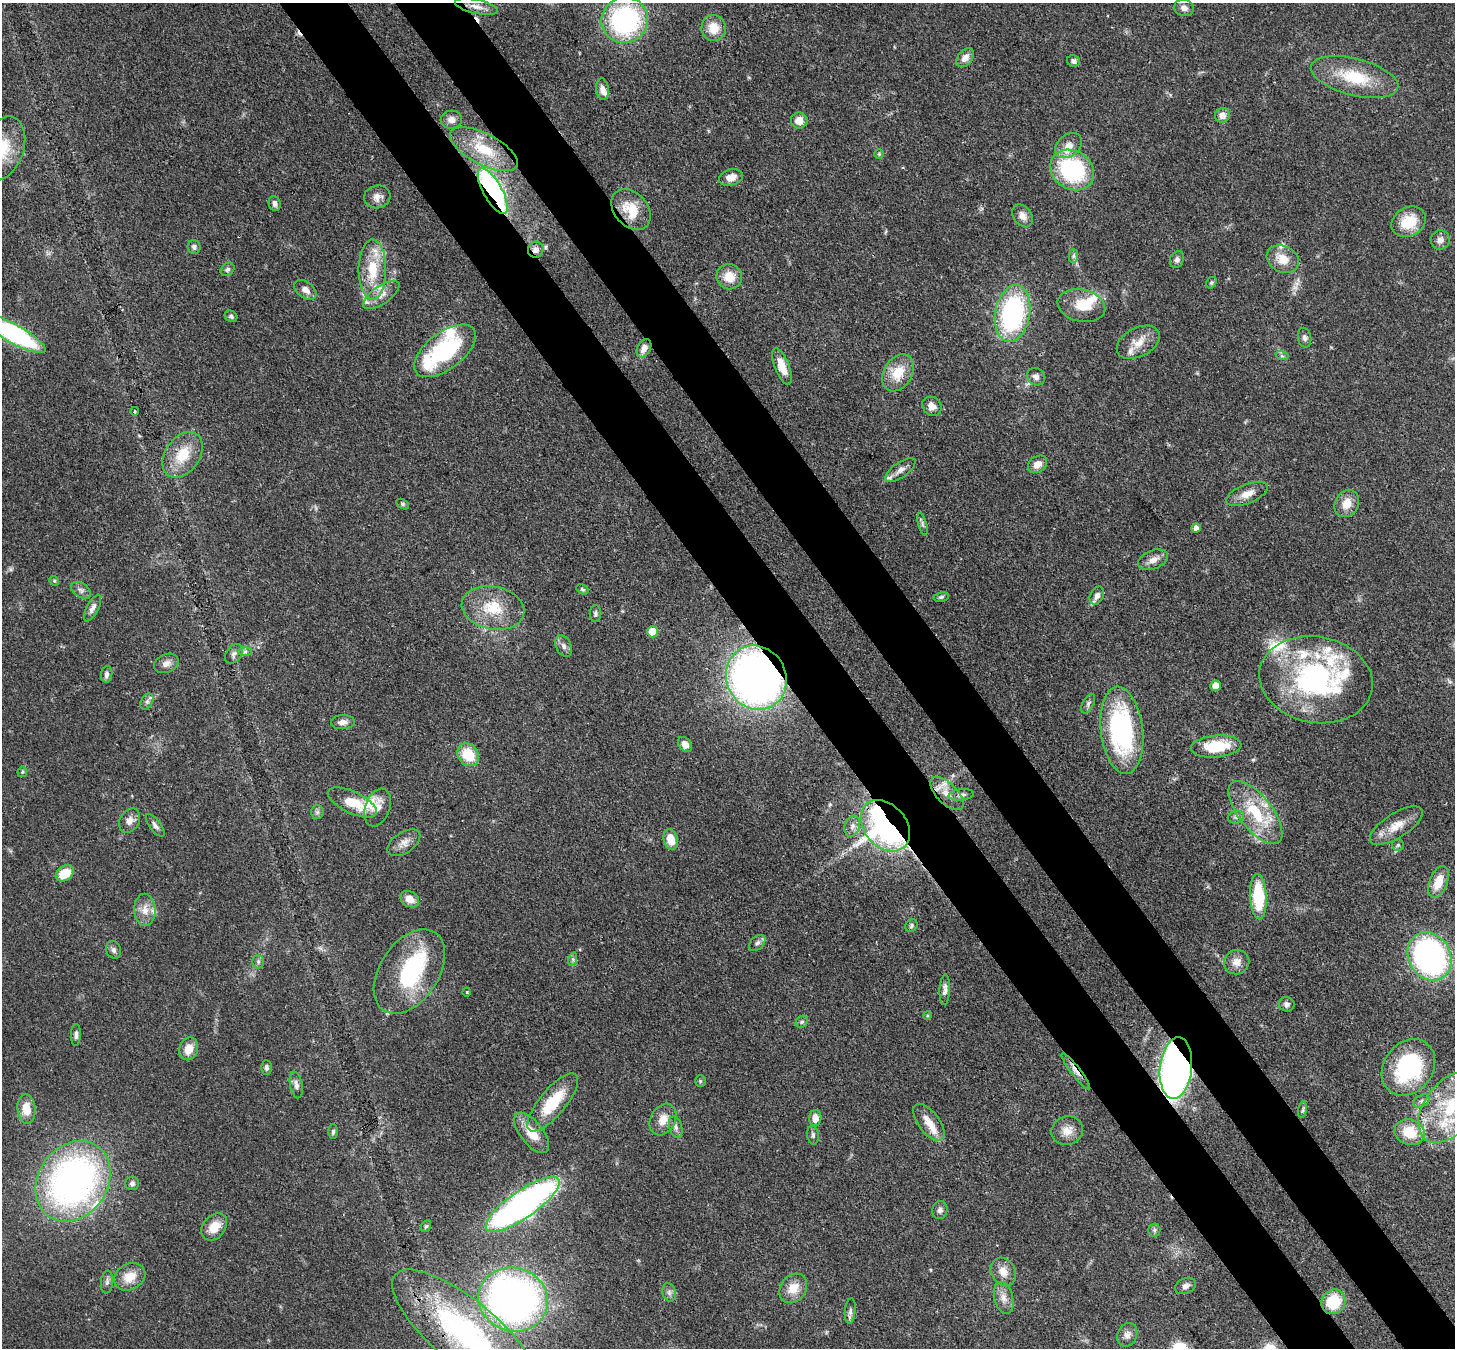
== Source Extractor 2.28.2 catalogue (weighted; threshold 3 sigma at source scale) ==
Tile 6 of 4 x 4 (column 2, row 2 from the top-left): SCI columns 1533-2985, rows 3042-4387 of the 5971 x 5942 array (HDU 1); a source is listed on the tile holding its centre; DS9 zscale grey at full resolution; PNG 1457 x 1350 px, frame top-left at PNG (2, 3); each listed source drawn as its Kron ellipse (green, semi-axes under 4 px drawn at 4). Shown black and unused: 9% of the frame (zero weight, under 3 of 4 exposures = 7% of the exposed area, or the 3 px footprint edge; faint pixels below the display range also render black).
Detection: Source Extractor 2.28.2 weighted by HDU 2 'WHT'; one run over the whole footprint, this tile lists its part. Background 0.0752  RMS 0.0038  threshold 0.0172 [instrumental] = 3 sigma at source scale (4.5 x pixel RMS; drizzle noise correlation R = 1.50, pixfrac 1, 0.05/0.05 arcsec/px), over >= 5 px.
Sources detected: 177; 1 inside a brighter object's white glare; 2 cosmic-ray / hot-pixel residue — neither listed nor drawn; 17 inside a brighter listed object's ellipse — not listed separately; the other 157 listed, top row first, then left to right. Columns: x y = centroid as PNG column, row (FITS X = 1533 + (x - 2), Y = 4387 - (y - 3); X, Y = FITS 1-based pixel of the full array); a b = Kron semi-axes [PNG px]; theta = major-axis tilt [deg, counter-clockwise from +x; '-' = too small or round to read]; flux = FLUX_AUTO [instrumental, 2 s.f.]
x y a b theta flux
477 7 22 7 -12 3.2
1184 8 10 8 -16 2
625 20 23 22 - 63
714 28 13 12 - 6.6
965 58 11 7 50 2.6
1073 61 6 5 - 1.3
1355 77 45 18 -14 19
602 89 11 6 -83 2.2
1222 115 7 7 - 2.9
451 120 10 9 - 2.4
799 120 8 8 - 3.6
1068 146 15 10 40 4.5
2 148 33 21 70 16
484 149 37 15 -27 14
879 154 5 5 - 0.5
1072 170 23 19 -33 40
731 177 12 8 14 3.3
493 191 25 9 -61 75
377 197 13 11 16 2.7
275 204 8 5 -73 1.3
631 209 23 16 -48 10
1023 216 12 9 -54 2.7
1409 222 18 14 28 11
1440 240 9 9 - 2
194 247 7 6 - 1.2
536 250 8 7 - 2
1073 256 7 4 89 0.88
1177 259 9 7 67 1.4
1283 259 17 13 -29 6.2
228 269 7 6 - 0.96
372 270 30 13 -90 14
729 277 13 12 - 6.1
1211 283 6 5 - 0.67
305 290 12 8 -36 2.7
381 295 21 9 35 3.8
1081 306 24 16 -13 9.4
1013 313 28 17 81 63
231 316 6 5 - 1
13 334 36 9 -29 72
1304 338 10 6 -78 1.3
1138 342 23 14 27 5.9
644 348 10 6 61 2.9
445 351 36 18 37 39
1282 356 7 4 -18 0.7
782 366 19 7 -69 5.7
898 373 20 14 59 9.2
1036 377 9 8 - 2
932 406 10 9 - 2.7
135 411 4 3 - 0.38
183 455 25 17 56 12
1038 464 10 8 34 3
900 470 17 7 35 2.7
1247 494 22 9 22 4.3
1347 503 14 11 59 4.7
403 504 7 4 -28 0.67
922 524 11 3 -75 0.91
1196 528 5 4 - 1.8
1153 560 15 9 22 3.1
54 581 5 4 - 0.5
582 589 6 4 -29 0.62
81 590 11 7 -35 1.6
1097 596 9 6 63 1.8
941 597 7 4 12 0.73
93 608 15 6 62 1.9
493 608 31 21 -11 14
596 613 8 6 -90 0.99
652 632 5 5 - 9.6
564 646 11 7 -65 1.7
245 652 7 4 1 0.79
234 654 11 7 52 1.5
166 663 13 9 24 2.3
107 674 8 5 82 1.4
756 678 33 29 -62 220
1316 680 57 43 -11 79
1216 686 5 5 - 5.3
147 702 8 5 63 1.1
1088 704 10 5 63 1.1
343 722 12 7 3 2.1
1122 730 44 21 -83 61
685 744 8 6 -52 2.7
1216 746 25 11 5 15
468 755 12 10 -53 12
22 772 5 5 - 0.52
947 794 21 10 -45 5.3
961 795 13 5 6 1.6
352 802 27 11 -25 9.4
378 807 19 12 70 4.7
317 812 7 6 - 0.94
1256 813 38 17 -52 19
1236 817 8 6 12 1.1
129 821 13 9 60 2.5
155 825 13 5 -53 1.4
852 826 11 7 71 2
885 826 29 21 -50 150
1396 826 30 12 32 6.9
671 839 10 7 -75 6
404 843 18 10 33 3.3
1398 845 6 6 - 0.71
65 873 10 7 35 8.9
1438 882 17 9 69 7.2
1258 897 23 8 -87 22
410 899 10 7 -31 3.8
145 910 16 10 -87 4.2
911 926 7 6 - 0.86
757 943 10 6 44 1.3
113 950 9 7 -64 1.3
1429 956 25 21 -61 100
573 959 7 4 73 0.79
258 962 7 6 - 0.92
1237 962 13 12 - 3.7
409 972 47 29 56 40
945 990 15 5 87 1.9
467 992 4 3 - 0.31
1287 1004 8 7 - 1.4
927 1016 4 3 - 0.4
802 1022 7 5 44 0.77
76 1035 11 5 87 1.3
189 1049 11 9 70 4.9
267 1067 7 5 -89 1
1408 1067 30 24 52 40
1176 1068 31 16 84 210
1076 1071 22 5 -53 2.9
700 1081 6 5 - 0.61
296 1085 13 6 -78 1.7
1421 1101 9 5 27 1.2
553 1102 36 13 50 16
1451 1107 42 25 51 29
26 1109 15 9 -84 6.5
1303 1110 8 4 82 0.77
815 1118 8 6 88 3.3
663 1119 17 12 62 4.9
929 1122 22 10 -53 5.3
676 1127 11 6 -73 1.6
1067 1131 16 14 21 4.4
333 1132 7 5 90 0.84
1409 1132 15 12 -20 12
532 1133 24 11 -51 7.3
813 1135 9 5 -83 0.93
73 1181 43 34 55 160
132 1183 7 7 - 0.96
523 1204 44 13 35 160
940 1210 9 7 76 1.5
426 1226 6 5 - 0.62
214 1227 15 11 49 6.4
1154 1230 6 6 - 0.88
1003 1272 15 12 -60 4
130 1277 16 13 28 6.4
107 1282 11 6 84 1.3
1185 1286 11 7 23 1.8
793 1288 16 12 51 6
669 1292 9 6 -76 1.3
1004 1298 16 9 -75 3.3
513 1299 35 31 -17 200
1333 1302 13 11 51 15
850 1311 12 5 84 1.3
465 1332 90 32 -40 90
1127 1335 12 9 68 2.4
Overlapping masked pixels (flux is a lower limit): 12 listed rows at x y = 493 191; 536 250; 13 334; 756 678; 1216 746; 947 794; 885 826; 1176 1068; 1076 1071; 523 1204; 513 1299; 465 1332
Isophote crosses this tile's border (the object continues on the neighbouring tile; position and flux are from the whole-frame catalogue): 5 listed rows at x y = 2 148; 13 334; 1451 1107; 73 1181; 465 1332